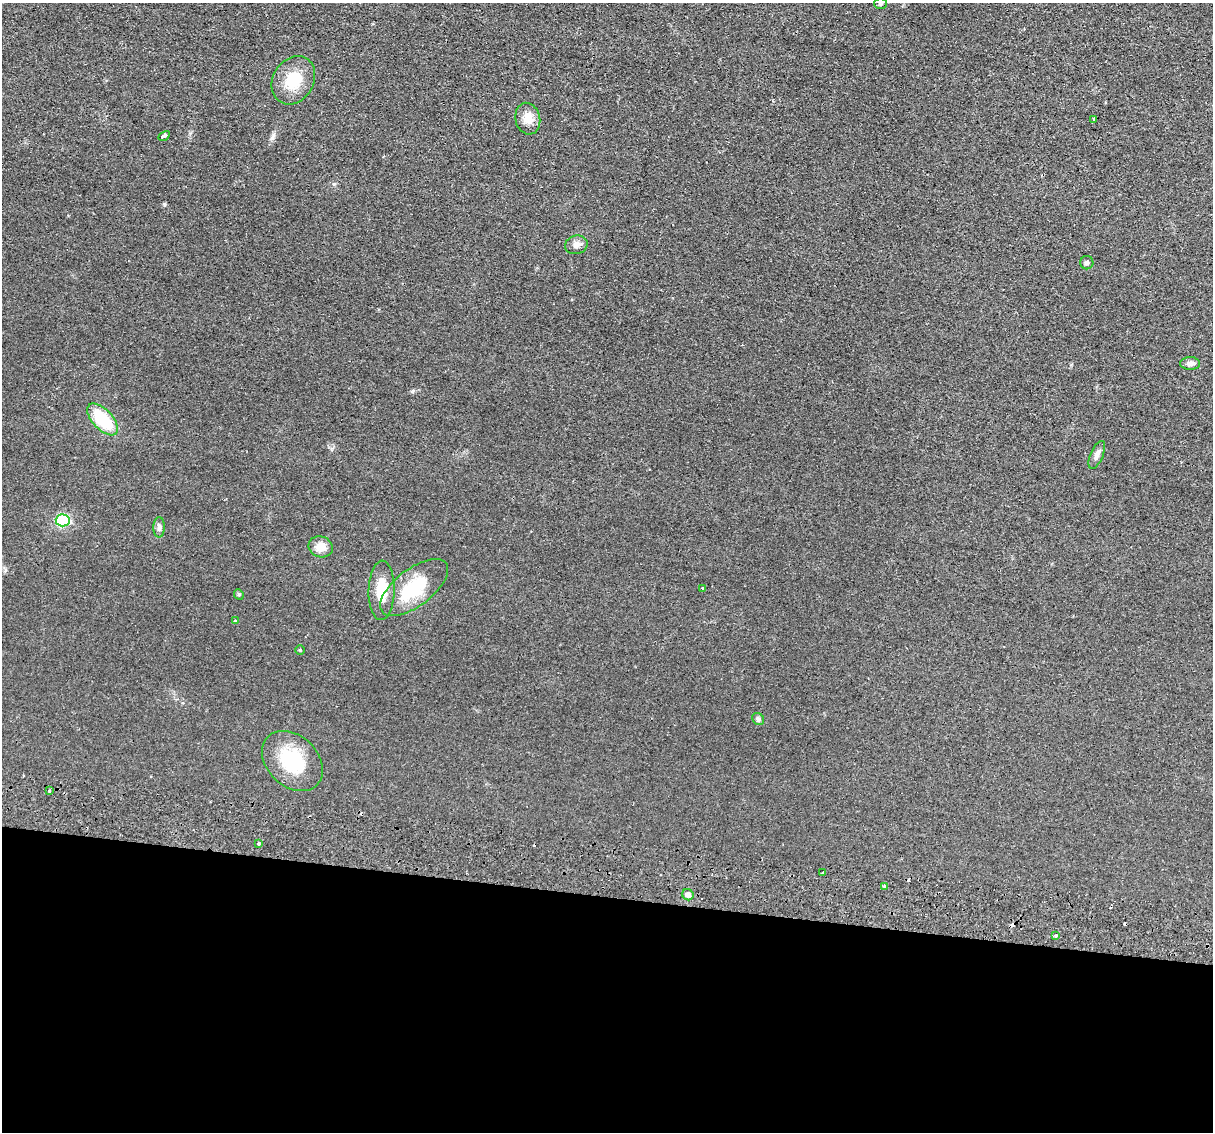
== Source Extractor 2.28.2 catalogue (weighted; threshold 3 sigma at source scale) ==
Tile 14 of 4 x 4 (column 2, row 4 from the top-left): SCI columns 1229-2439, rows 293-1422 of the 4875 x 4985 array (HDU 1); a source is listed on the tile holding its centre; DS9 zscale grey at full resolution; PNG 1215 x 1134 px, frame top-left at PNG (2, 3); each listed source drawn as its Kron ellipse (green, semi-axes under 4 px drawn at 4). Shown black and unused: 21% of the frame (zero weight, under 2 of 3 exposures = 3% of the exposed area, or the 3 px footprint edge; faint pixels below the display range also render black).
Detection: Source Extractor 2.28.2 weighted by HDU 2 'WHT'; one run over the whole footprint, this tile lists its part. Background 0.0238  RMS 0.0054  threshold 0.0241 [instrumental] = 3 sigma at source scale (4.5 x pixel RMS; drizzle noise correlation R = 1.50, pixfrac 1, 0.05/0.05 arcsec/px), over >= 5 px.
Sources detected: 32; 5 cosmic-ray / hot-pixel residue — neither listed nor drawn; the other 27 listed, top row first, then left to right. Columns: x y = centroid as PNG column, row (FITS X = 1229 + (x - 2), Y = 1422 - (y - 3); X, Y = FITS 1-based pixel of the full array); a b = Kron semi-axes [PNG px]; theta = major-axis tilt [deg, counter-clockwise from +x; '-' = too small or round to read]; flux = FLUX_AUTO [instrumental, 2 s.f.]
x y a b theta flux
880 4 6 5 - 0.86
293 80 25 20 59 15
528 119 16 12 -75 6.1
1093 119 3 3 - 1
164 136 6 3 28 2.5
576 245 11 9 14 2.9
1087 263 7 6 - 1.3
1190 363 10 6 1 2.2
103 419 20 10 -46 22
1097 455 15 6 66 2.3
63 520 7 6 - 29
159 527 10 5 -89 1.8
321 547 12 10 -19 5.8
414 588 40 18 37 25
703 588 4 3 - 2.8
382 590 30 13 88 12
239 594 5 4 - 0.9
235 621 3 3 - 1.1
300 650 4 4 - 0.55
758 719 6 5 - 1.1
292 761 34 25 -44 27
49 791 3 3 - 1.1
259 843 3 3 - 1.5
823 872 3 3 - 2.8
884 886 3 3 - 1.5
688 895 6 5 - 2.3
1055 936 3 3 - 1.4
Isophote crosses this tile's border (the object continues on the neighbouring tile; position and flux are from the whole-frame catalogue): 1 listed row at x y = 880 4